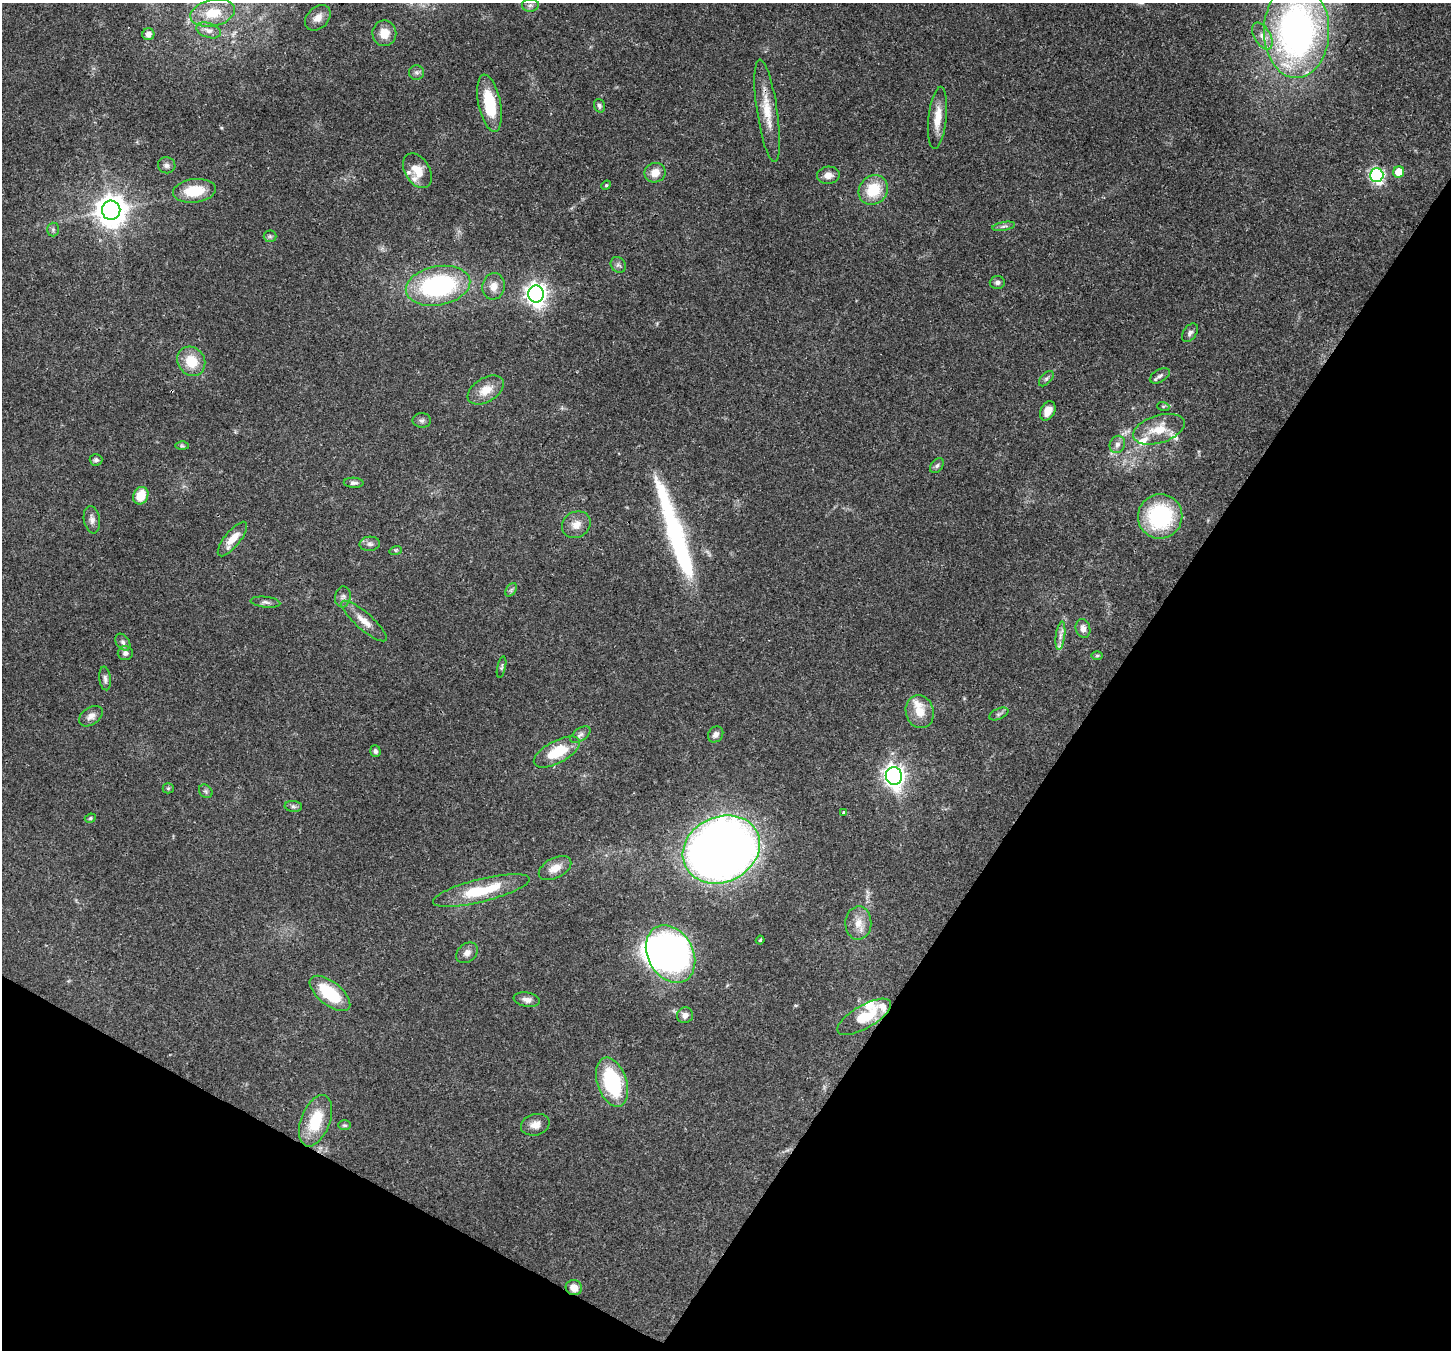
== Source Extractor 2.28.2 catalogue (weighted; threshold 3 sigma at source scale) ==
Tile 15 of 4 x 4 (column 3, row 4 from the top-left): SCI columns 2967-4415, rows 357-1704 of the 5932 x 6036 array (HDU 1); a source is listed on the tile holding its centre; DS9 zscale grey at full resolution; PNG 1453 x 1352 px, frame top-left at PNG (2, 3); each listed source drawn as its Kron ellipse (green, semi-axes under 4 px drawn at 4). Shown black and unused: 30% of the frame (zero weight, under 3 of 4 exposures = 7% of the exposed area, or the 3 px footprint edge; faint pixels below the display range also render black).
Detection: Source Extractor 2.28.2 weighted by HDU 2 'WHT'; one run over the whole footprint, this tile lists its part. Background 0.0922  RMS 0.0037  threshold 0.0167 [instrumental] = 3 sigma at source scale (4.5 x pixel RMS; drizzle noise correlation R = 1.50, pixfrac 1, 0.0396/0.0396 arcsec/px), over >= 5 px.
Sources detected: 103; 2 inside a brighter object's white glare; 1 cosmic-ray / hot-pixel residue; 1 long thin detection or spike segment (spike, bleed or trail) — neither listed nor drawn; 7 inside a brighter listed object's ellipse — not listed separately; the other 92 listed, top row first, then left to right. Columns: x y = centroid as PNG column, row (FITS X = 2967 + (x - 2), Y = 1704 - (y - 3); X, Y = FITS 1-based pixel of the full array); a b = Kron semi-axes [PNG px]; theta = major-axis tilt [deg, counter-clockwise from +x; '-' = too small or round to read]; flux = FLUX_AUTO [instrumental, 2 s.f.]
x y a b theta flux
530 5 8 6 2 1.1
213 13 22 13 12 10
318 18 15 10 44 3.4
208 30 13 7 -19 2.1
1296 31 47 32 90 150
384 33 13 12 - 4.9
148 34 6 6 - 2.3
1262 36 15 8 -61 3.1
416 72 7 7 - 1.2
489 103 29 11 -78 16
599 106 7 5 -73 0.96
767 111 52 10 -82 9.5
938 118 31 9 84 6.7
167 165 9 8 - 1.4
417 171 19 12 -58 6.2
1399 172 6 5 - 6.2
655 173 11 9 19 4.2
828 175 11 8 5 2.9
1377 175 7 6 - 72
606 185 5 4 - 0.45
873 190 16 13 48 12
194 191 21 11 7 12
111 210 9 9 - 570
1004 226 11 3 9 0.96
53 230 7 6 - 0.82
270 236 6 6 - 0.78
618 265 8 7 - 1.1
997 282 7 6 - 1.1
438 286 32 19 11 57
494 286 13 11 78 3.7
536 294 8 8 - 210
1190 333 10 6 56 1.3
191 361 15 13 -54 8.9
1160 376 11 6 30 1.3
1046 379 9 5 47 0.86
486 390 20 12 32 5.9
1163 406 6 4 -18 0.48
1048 411 10 7 62 3.9
422 420 9 7 0 1.2
1159 429 27 13 17 8.5
1117 444 9 7 66 1.6
182 446 7 4 -1 0.57
96 460 6 5 - 1
937 466 8 5 49 0.91
354 483 10 5 -2 1.1
141 496 9 7 66 7.9
1160 516 22 22 - 37
92 520 14 8 -80 1.9
576 525 15 13 32 3.9
232 539 21 7 51 5.7
370 544 10 7 4 1.4
396 550 6 4 17 0.53
511 590 7 4 56 0.8
343 597 10 7 82 1.5
265 602 15 5 -6 1.4
364 621 29 8 -41 4.8
1083 628 9 7 -75 2.1
1060 636 14 4 83 1.9
123 642 9 6 -54 1.3
125 653 7 7 - 1.5
1097 655 6 4 1 0.5
501 667 11 4 78 0.71
105 678 12 5 -83 1.3
920 712 17 14 -74 6.6
999 714 10 5 24 0.96
91 716 13 8 35 2.4
716 734 8 7 - 1.7
580 735 11 6 33 1.4
375 751 6 5 - 0.98
557 752 25 11 28 13
894 776 9 8 - 220
168 788 5 5 - 0.55
206 791 7 6 - 0.85
293 806 8 5 -5 1
844 812 3 3 - 0.96
90 818 6 4 23 0.53
721 849 40 32 25 500
555 868 17 10 28 4.2
481 890 49 11 14 18
858 923 17 13 87 5
760 940 4 3 - 0.4
467 953 12 9 39 2.2
671 954 30 22 -61 130
330 993 24 11 -39 18
527 1000 13 7 -10 2
685 1015 8 8 - 2
864 1017 30 11 30 12
612 1082 25 14 -72 30
316 1121 27 14 69 14
344 1125 6 5 - 0.56
535 1125 15 10 15 3.3
574 1288 8 7 - 3.6
Overlapping masked pixels (flux is a lower limit): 2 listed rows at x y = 767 111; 574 1288
Isophote crosses this tile's border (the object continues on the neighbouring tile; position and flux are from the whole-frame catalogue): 1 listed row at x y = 1296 31